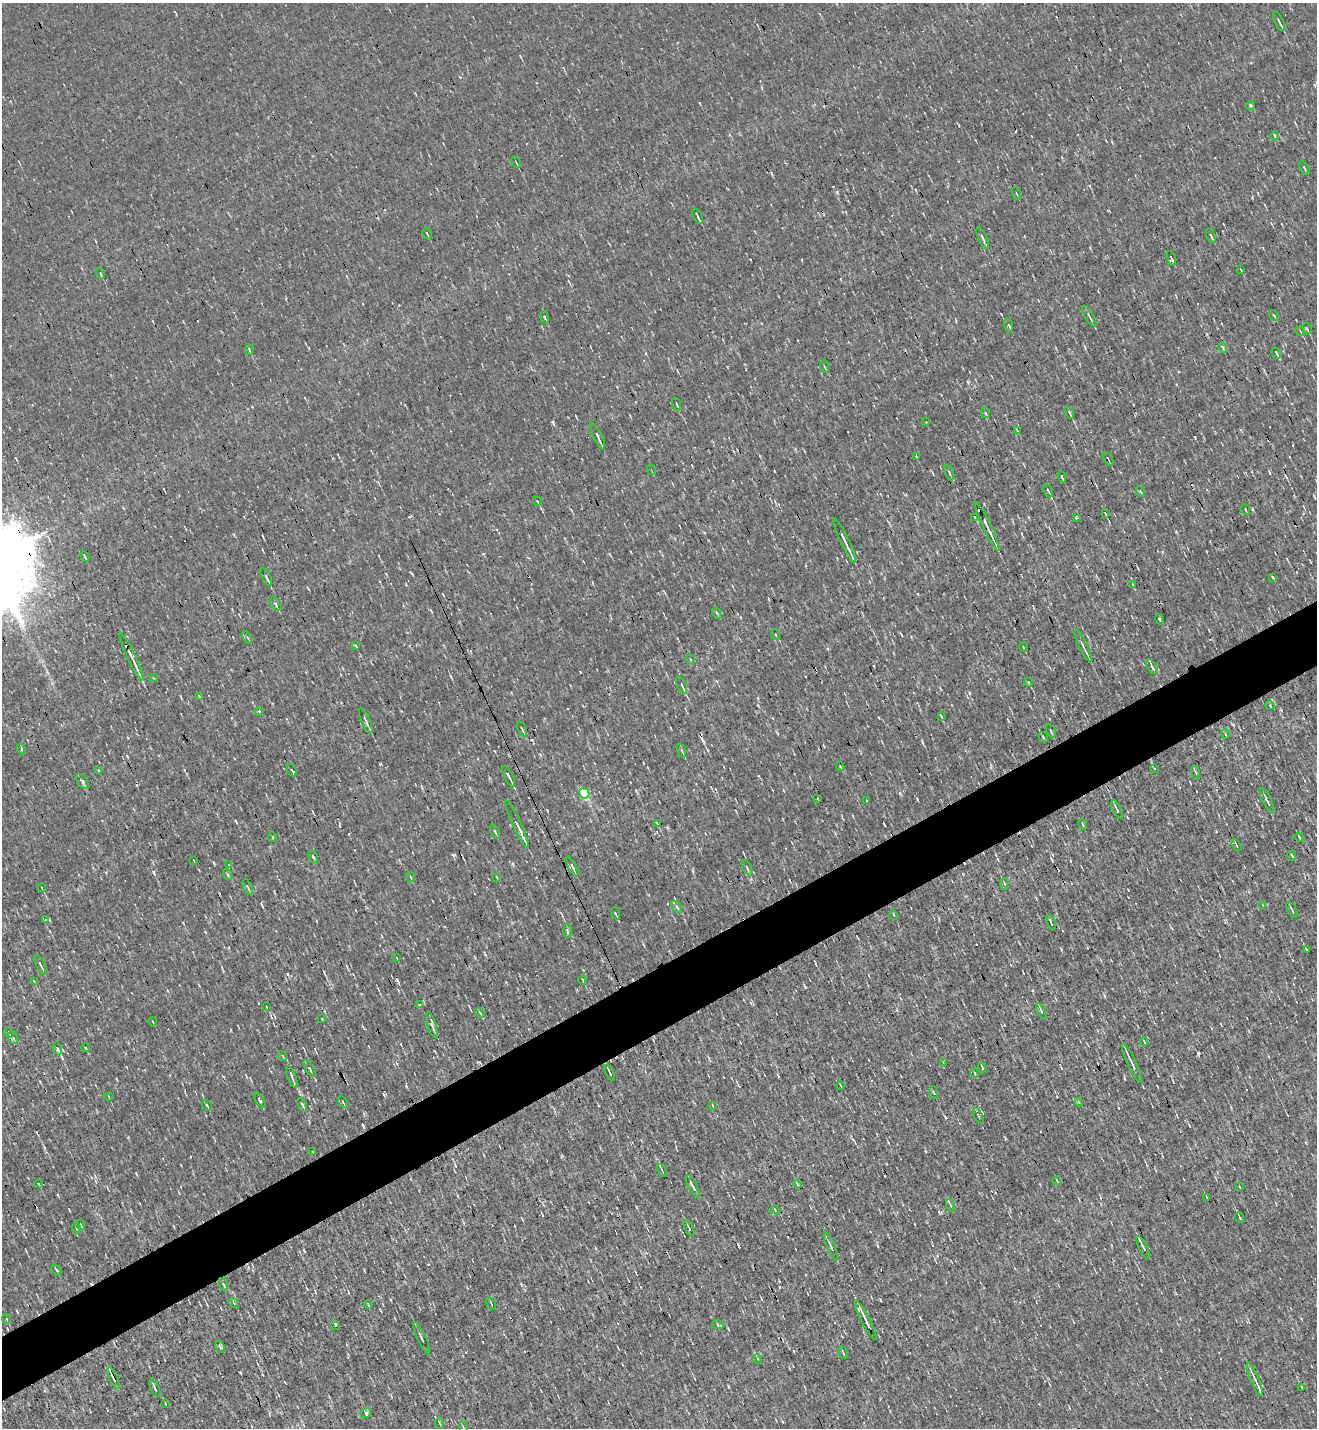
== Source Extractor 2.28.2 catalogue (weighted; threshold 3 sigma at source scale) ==
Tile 7 of 4 x 4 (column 3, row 2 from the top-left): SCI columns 2911-4225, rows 2851-4276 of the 5685 x 5701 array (HDU 1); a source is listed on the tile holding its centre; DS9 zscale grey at full resolution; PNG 1319 x 1430 px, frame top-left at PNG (2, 3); each listed source drawn as its Kron ellipse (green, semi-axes under 4 px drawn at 4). Shown black and unused: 5% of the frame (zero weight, under 3 of 4 exposures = <1% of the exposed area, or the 3 px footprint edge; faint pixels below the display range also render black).
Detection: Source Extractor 2.28.2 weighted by HDU 2 'WHT'; one run over the whole footprint, this tile lists its part. Background 0.00267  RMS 0.039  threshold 0.177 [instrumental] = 3 sigma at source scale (4.5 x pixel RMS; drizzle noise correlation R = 1.50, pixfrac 1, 0.05/0.05 arcsec/px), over >= 5 px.
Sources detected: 196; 10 cosmic-ray / hot-pixel residue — neither listed nor drawn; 3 inside a brighter listed object's ellipse — not listed separately; the other 183 listed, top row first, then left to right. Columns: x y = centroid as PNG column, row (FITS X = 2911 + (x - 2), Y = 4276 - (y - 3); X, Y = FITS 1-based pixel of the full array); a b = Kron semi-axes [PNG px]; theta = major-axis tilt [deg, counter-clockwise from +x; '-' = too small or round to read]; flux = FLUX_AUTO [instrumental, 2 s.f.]
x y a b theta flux
1279 21 10 3 -65 8.7
1251 105 4 4 - 6.7
1275 136 4 3 - 4
516 162 6 2 -66 3.1
1304 168 7 2 -58 4.3
1016 193 7 2 -69 3.4
698 216 8 2 -65 10
427 233 6 2 -62 5.2
1211 236 7 2 -67 5.9
983 238 11 3 -66 9
1171 258 8 3 -69 6.9
1241 270 4 2 - 3
101 273 6 3 -79 5
1274 315 6 2 -50 4.3
1089 316 12 3 -59 11
544 317 6 2 -71 3.9
1009 325 7 3 -70 5.9
1307 328 6 4 -63 5.5
1300 331 5 3 - 4
1223 348 5 3 - 4.8
249 350 5 3 - 5.2
1276 353 6 4 -57 5.9
824 367 6 3 -71 4.3
677 404 7 2 -71 4.8
1069 412 6 3 -68 7.6
985 413 5 3 - 3.9
926 422 2 2 - 2.4
1017 430 4 2 - 2.9
598 436 15 3 -64 12
916 457 4 2 - 3.4
1108 459 7 2 -58 4
651 470 5 3 - 4.1
949 473 8 3 -67 6.5
1062 477 5 2 - 5.9
1048 491 7 3 -65 7.3
1140 491 5 3 - 4.1
537 501 4 2 - 4
1245 509 5 2 - 3.4
1105 514 4 3 - 4.2
1076 517 4 3 - 9.5
975 518 3 2 - 3
987 526 27 3 -65 38
844 540 24 2 -64 34
85 557 5 2 - 5
266 577 9 3 -63 14
1273 577 4 2 - 3.5
1133 585 3 2 - 4.1
276 604 8 4 -51 8.4
717 613 6 3 -54 4.5
1159 619 5 3 - 4.5
775 635 6 3 -71 3.7
247 637 7 3 -55 5.3
356 646 3 2 - 3.8
1083 646 18 3 -64 14
1023 647 4 3 - 2.8
132 657 26 3 -64 37
690 659 4 3 - 3
1152 667 8 3 -63 7
153 678 4 3 - 4.7
1028 682 4 2 - 3.6
682 685 10 3 -68 9.8
199 696 4 3 - 3.1
1270 705 4 3 - 3.1
259 711 4 4 - 4.5
941 716 4 2 - 3.6
366 721 13 3 -66 13
522 729 8 2 -67 5.8
1051 731 7 3 -64 6.2
1225 734 5 3 - 3.1
1043 737 5 3 - 4
21 749 5 3 - 3.7
681 750 7 3 -71 5.5
840 766 4 2 - 2.7
1154 768 3 2 - 3.1
99 770 3 3 - 15
292 770 7 2 -60 7.5
1196 773 7 3 -71 5.2
509 776 11 3 -63 15
83 781 8 5 -53 9.1
584 793 5 5 - 260
817 798 3 2 - 2.5
866 800 3 2 - 2.3
1267 800 13 2 -63 10
1117 809 10 3 -62 12
657 823 4 2 - 3.6
517 824 26 3 -65 27
1083 825 5 2 - 3.3
495 832 8 4 -65 6.7
273 837 5 3 - 3
1299 837 4 3 - 3.4
1237 845 6 2 -59 4.4
1292 856 5 3 - 3.3
313 857 6 3 -64 5.9
194 861 4 2 - 2.6
228 865 3 3 - 8.5
572 866 10 4 -61 12
747 868 8 3 -64 7.1
227 874 6 2 -71 4.1
411 877 5 3 - 4
497 877 4 2 - 3.4
1004 884 6 3 -80 4.6
248 887 8 2 -69 4.5
42 888 4 2 - 2.8
1263 905 2 2 - 2.4
677 907 7 3 -54 6.9
1292 910 9 2 -65 7.5
616 913 6 2 -67 3.7
894 915 5 3 - 3.5
46 919 4 3 - 3.6
1051 922 7 2 -67 6.6
567 931 6 4 -87 6
1306 949 3 2 - 4.5
397 958 4 2 - 2.6
40 965 11 3 -64 9.2
583 980 4 2 - 4.6
34 981 4 3 - 2.6
419 1004 3 2 - 4.1
267 1007 3 2 - 2.5
1041 1011 8 3 -65 8.8
480 1013 6 4 -48 5.2
322 1019 3 2 - 2.7
153 1022 5 2 - 3.9
432 1025 13 4 -74 16
9 1033 5 3 - 5.1
13 1038 6 5 - 7.5
1144 1042 4 2 - 3.5
57 1048 6 4 -73 13
86 1048 4 2 - 2.6
283 1056 5 3 - 3
943 1062 3 3 - 2.4
1132 1063 21 3 -65 26
982 1067 6 2 -67 4.8
310 1069 9 4 -61 7.1
610 1073 8 3 -65 7.8
975 1073 5 3 - 3.3
292 1077 11 4 -69 12
841 1086 4 2 - 3.1
934 1093 6 3 -71 3.9
108 1096 4 2 - 3
260 1100 8 3 -56 6.3
343 1102 6 2 -57 3.8
1079 1102 4 4 - 4.1
207 1105 5 3 - 4.8
302 1105 7 3 -65 6.4
713 1106 4 2 - 3
978 1116 8 2 -68 5.3
313 1152 3 2 - 2.9
662 1170 7 2 -65 4.6
1057 1181 4 3 - 2.7
39 1184 4 2 - 4.5
797 1184 4 3 - 3.5
693 1187 13 3 -63 12
1240 1187 4 2 - 2.5
1206 1197 4 2 - 3.2
951 1206 7 3 -71 4.7
775 1210 5 3 - 3.7
1240 1217 6 2 -65 7.6
81 1225 5 3 - 3.5
76 1228 5 3 - 3.6
689 1228 9 2 -65 5.4
831 1247 15 3 -67 9
1143 1247 13 3 -64 12
57 1270 6 2 -46 4
224 1285 7 3 -71 5
234 1303 6 4 -38 5.4
491 1304 7 2 -60 3.3
368 1305 4 2 - 3.9
6 1319 5 3 - 4.1
866 1320 22 3 -63 33
335 1325 3 3 - 9.6
718 1325 6 3 -20 4.6
421 1338 18 2 -65 8.6
220 1347 6 4 -62 8.1
843 1353 7 2 -65 5.6
758 1359 4 3 - 3.2
113 1378 12 4 -67 26
1255 1379 18 4 -67 13
1301 1387 2 2 - 4
155 1388 10 2 -67 8
165 1403 3 2 - 3
366 1413 5 4 - 7.9
440 1424 5 2 - 4
463 1428 6 2 -75 3.8
Overlapping masked pixels (flux is a lower limit): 1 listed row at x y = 113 1378
Isophote crosses this tile's border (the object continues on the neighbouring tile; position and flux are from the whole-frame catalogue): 1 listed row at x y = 463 1428
Unlisted compact peaks at least as high as the median listed source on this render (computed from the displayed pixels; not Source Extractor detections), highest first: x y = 1198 1053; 837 192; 553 422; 1252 509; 153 872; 287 974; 900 793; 1176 532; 805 987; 363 1125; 969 693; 1195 438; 880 1300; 304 1251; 1005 1138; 436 1418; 406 1086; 968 382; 412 574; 384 1095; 235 821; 917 799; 562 1156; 774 471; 240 1372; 939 1212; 1061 949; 214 863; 44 1148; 17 1311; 779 1287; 136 1173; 1270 473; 324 971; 777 733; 1232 724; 1252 198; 262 905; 827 649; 1216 831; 922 742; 36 1132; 963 874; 1162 552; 390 1300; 1070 861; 946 1117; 758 706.